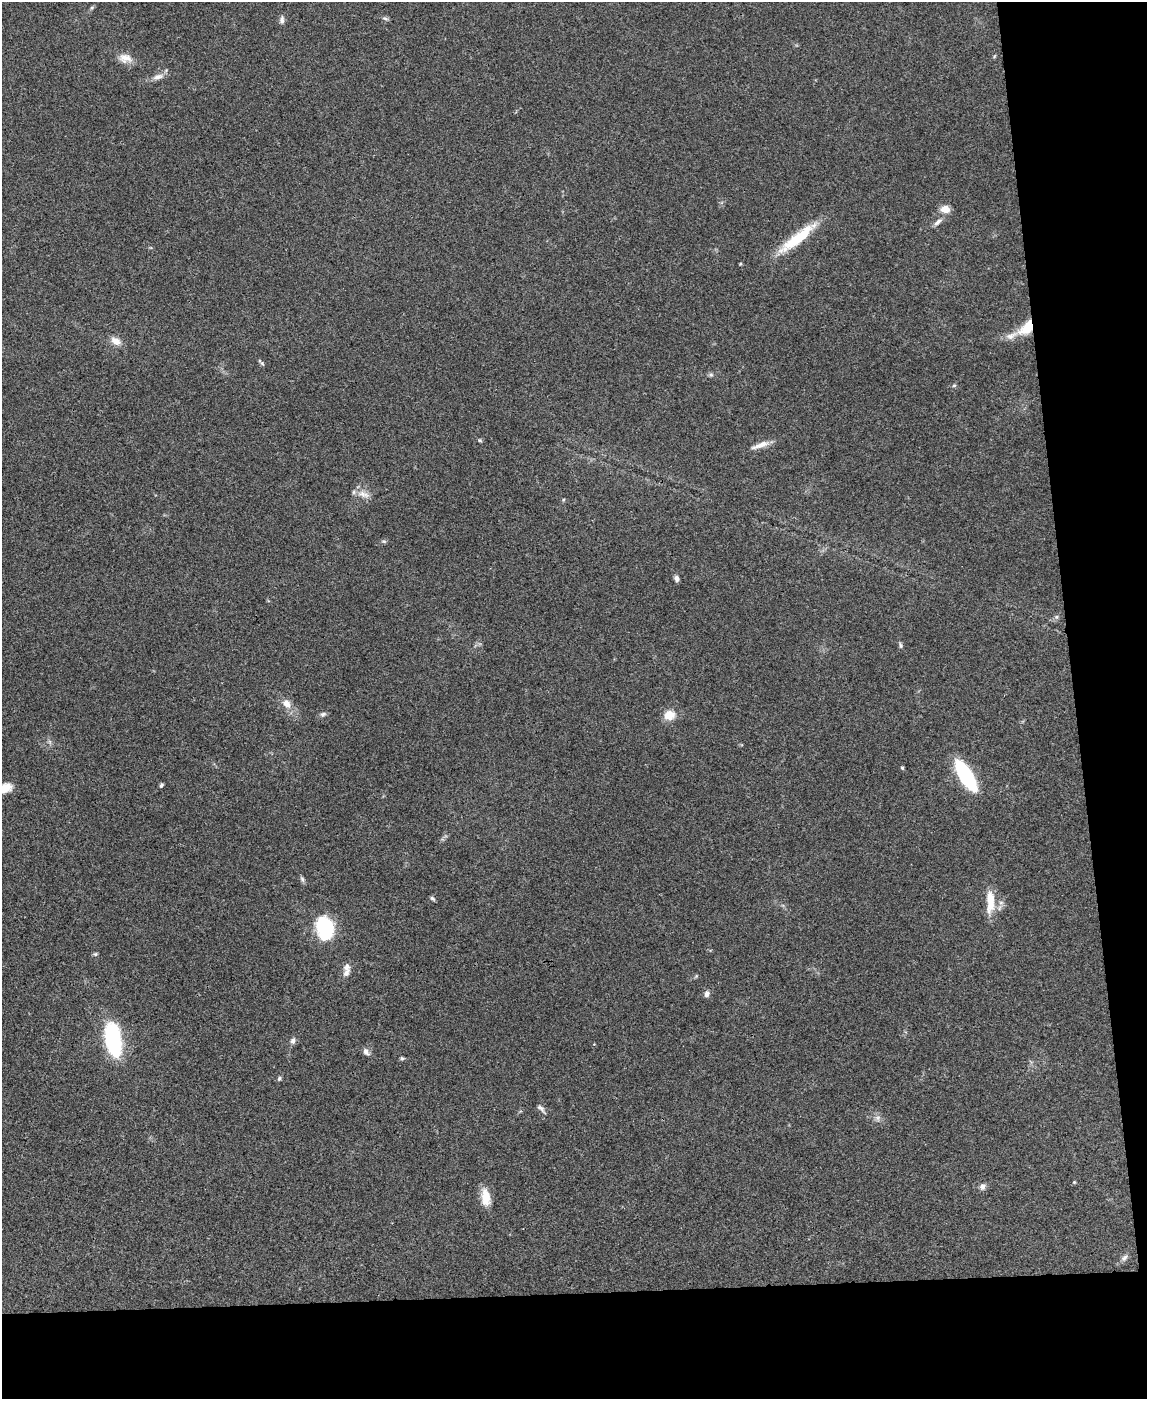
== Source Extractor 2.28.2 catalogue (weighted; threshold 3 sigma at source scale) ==
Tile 12 of 4 x 3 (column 4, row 3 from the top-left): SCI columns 3438-4582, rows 238-1634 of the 4582 x 4561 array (HDU 1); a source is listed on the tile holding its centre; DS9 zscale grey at full resolution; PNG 1149 x 1401 px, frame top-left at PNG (2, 2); no overlay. Shown black and unused: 14% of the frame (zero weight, under 3 of 4 exposures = <1% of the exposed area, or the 3 px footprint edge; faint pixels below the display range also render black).
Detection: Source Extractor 2.28.2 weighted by HDU 2 'WHT'; one run over the whole footprint, this tile lists its part. Background 0.0661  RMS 0.0051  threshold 0.0232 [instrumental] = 3 sigma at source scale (4.5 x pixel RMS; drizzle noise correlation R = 1.50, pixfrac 1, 0.05/0.05 arcsec/px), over >= 5 px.
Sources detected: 48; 1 inside a brighter listed object's ellipse — not listed separately; the other 47 listed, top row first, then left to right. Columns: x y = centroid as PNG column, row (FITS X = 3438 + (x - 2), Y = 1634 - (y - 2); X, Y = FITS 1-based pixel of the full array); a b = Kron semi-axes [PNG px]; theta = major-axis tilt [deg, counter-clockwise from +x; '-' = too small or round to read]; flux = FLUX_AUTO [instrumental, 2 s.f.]
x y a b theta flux
385 18 8 5 -21 1.1
282 20 10 6 87 1.7
125 58 18 11 -8 5.3
158 77 15 7 14 3.1
945 209 9 7 -8 5.5
938 222 13 5 39 2.2
797 238 52 11 39 22
740 264 4 4 - 0.52
1027 327 19 10 46 14
1011 335 20 8 27 4.3
116 341 13 8 -33 4.5
261 362 11 4 -48 0.92
711 375 6 5 - 0.94
954 385 5 5 - 0.74
480 440 6 4 -44 0.64
761 445 25 6 19 4.6
364 494 20 7 -17 4
563 500 5 3 - 0.48
384 541 6 4 17 0.79
676 578 7 5 -69 1.7
1056 617 6 5 - 1
900 645 8 5 -70 1
287 703 13 10 -48 4.7
323 714 8 6 27 1.4
669 715 12 11 - 6.9
902 768 4 3 - 0.74
966 776 28 10 -59 55
161 785 5 4 - 0.93
4 788 17 9 14 8.6
302 879 9 5 -65 1.1
432 898 7 4 -38 0.95
990 902 32 10 88 10
325 927 18 13 -75 44
95 954 6 5 - 0.8
347 967 11 9 81 2.6
707 994 8 6 84 1.9
113 1039 31 14 -80 56
293 1041 9 6 73 1.8
366 1052 9 6 -54 2.1
402 1058 5 4 - 0.72
279 1078 7 5 63 0.88
541 1109 14 5 -46 1.6
877 1118 7 6 - 1.6
1074 1182 4 4 - 0.5
982 1186 8 8 - 2
485 1197 21 11 -82 7.9
1124 1258 9 6 45 1.7
Overlapping masked pixels (flux is a lower limit): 1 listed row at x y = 1027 327
Isophote crosses this tile's border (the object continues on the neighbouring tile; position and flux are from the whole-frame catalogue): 1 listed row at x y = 4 788